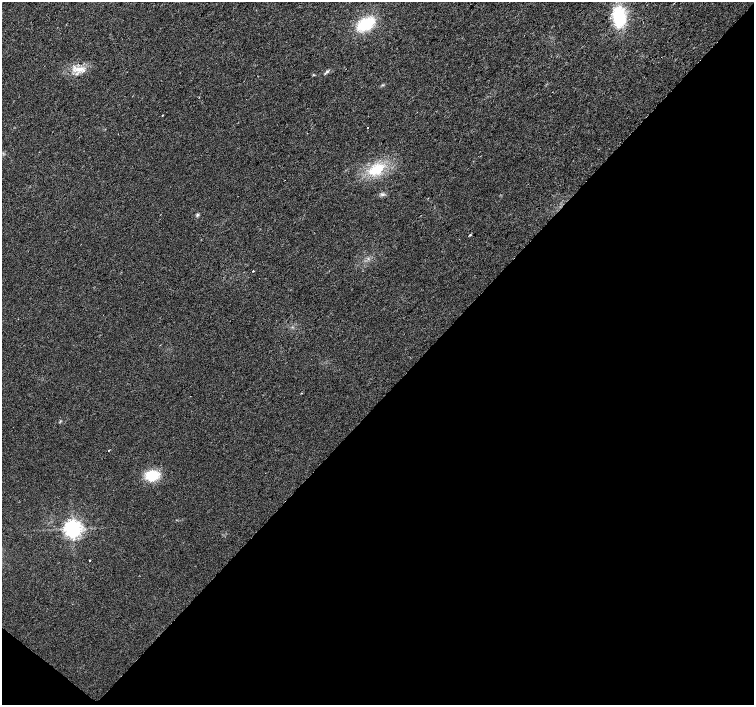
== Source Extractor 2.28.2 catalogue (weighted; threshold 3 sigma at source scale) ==
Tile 15 of 4 x 4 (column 3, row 4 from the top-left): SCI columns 3009-4511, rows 236-1641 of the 6013 x 6028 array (HDU 1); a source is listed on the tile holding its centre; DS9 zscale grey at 2 x 2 block average (1 PNG px = mean of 2 x 2 image px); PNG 756 x 707 px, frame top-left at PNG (2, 2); no overlay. Shown black and unused: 44% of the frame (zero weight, under 2 of 3 exposures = <1% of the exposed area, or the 3 px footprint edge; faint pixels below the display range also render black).
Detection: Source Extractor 2.28.2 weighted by HDU 2 'WHT'; one run over the whole footprint, this tile lists its part. Background 0.0219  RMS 0.0061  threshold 0.0273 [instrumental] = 3 sigma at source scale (4.5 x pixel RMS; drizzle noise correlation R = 1.50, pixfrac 1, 0.0396/0.0396 arcsec/px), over >= 5 px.
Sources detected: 16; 2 cosmic-ray / hot-pixel residue — not listed; the other 14 listed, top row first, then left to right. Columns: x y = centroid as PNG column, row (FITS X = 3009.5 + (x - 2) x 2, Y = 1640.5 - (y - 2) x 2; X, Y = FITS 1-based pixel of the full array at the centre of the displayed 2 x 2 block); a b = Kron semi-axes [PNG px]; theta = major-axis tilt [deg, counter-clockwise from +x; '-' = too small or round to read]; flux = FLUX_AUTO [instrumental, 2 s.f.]
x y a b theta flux
619 16 15 10 -84 85
366 24 17 10 29 60
79 69 15 5 5 13
327 71 4 3 - 2.2
367 128 2 2 - 1.2
377 169 17 11 26 42
382 194 4 3 - 2.2
197 215 3 3 - 1.8
470 235 2 2 - 1.6
253 271 2 2 - 3
108 450 2 2 - 0.51
152 475 13 10 8 37
73 529 5 5 - 800
90 560 2 2 - 0.98
Diffuse or blended objects may show on this block-average render without a row.